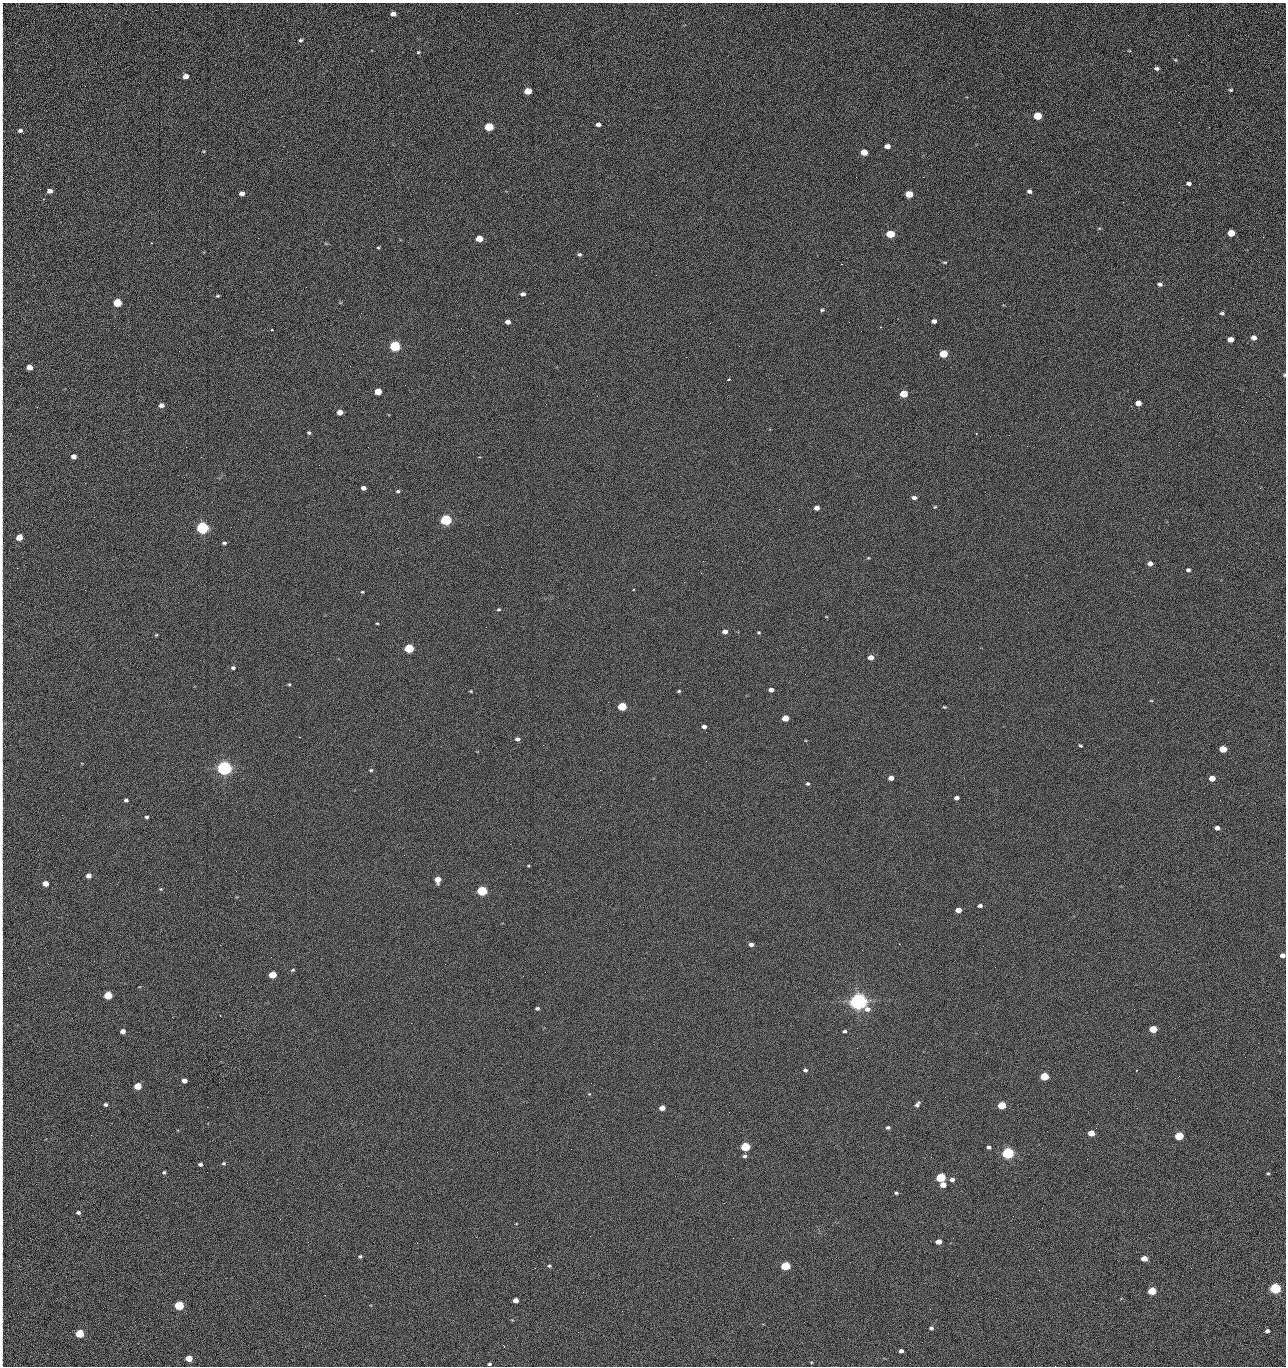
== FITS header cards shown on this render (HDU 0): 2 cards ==
NAXIS1  =                 1284 /fastest changing axis
NAXIS2  =                 1364 /next to fastest changing axis

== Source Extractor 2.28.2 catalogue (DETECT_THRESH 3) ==
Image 1284 x 1364 px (HDU 0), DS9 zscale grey, 1 PNG px = 1 image px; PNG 1288 x 1368 px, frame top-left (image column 1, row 1364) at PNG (2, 3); no overlay
Background 124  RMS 14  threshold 43.2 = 3 sigma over >= 5 px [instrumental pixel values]
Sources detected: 231; all 231 listed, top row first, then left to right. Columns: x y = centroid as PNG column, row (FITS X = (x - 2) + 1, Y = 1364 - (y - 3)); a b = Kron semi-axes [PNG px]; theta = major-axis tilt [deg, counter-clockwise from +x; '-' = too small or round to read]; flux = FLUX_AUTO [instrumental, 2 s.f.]
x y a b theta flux
393 14 5 4 - 5.3e+03
2 20 20 2 90 3.2e+03
1188 35 3 2 - 1.2e+03
2 40 16 2 90 2.9e+03
300 40 5 4 - 1.6e+03
1129 51 4 3 - 7.3e+02
418 52 4 3 - 1.0e+03
1175 60 5 4 - 1.1e+03
1157 68 5 4 - 2.8e+03
185 76 5 4 - 8.9e+03
2 84 25 2 90 5.0e+03
1231 90 4 4 - 1.3e+03
528 91 5 4 - 2.3e+04
1038 116 5 5 - 4.4e+04
1179 122 2 2 - 1.2e+03
598 124 5 4 - 3.7e+03
489 127 5 5 - 5.5e+04
2 131 11 3 -89 2.4e+03
20 131 6 4 -24 3.2e+03
887 146 5 4 - 6.4e+03
204 151 4 4 - 7.8e+02
864 152 5 4 - 1.6e+04
2 157 27 2 90 5.1e+03
1041 161 2 2 - 1.9e+03
856 177 2 2 - 2.2e+03
923 177 2 2 - 1.8e+04
1189 183 4 4 - 3.5e+03
50 191 5 4 - 5.2e+03
1029 191 5 4 - 2.8e+03
242 193 5 4 - 6.2e+03
2 194 15 2 90 2.6e+03
909 194 5 4 - 2.9e+04
43 199 3 3 - 6.4e+02
1123 202 3 2 - 8.5e+02
1099 228 5 3 - 1.0e+03
2 229 14 2 90 2.4e+03
1231 233 5 5 - 2.5e+04
890 234 5 5 - 4.2e+04
1263 237 3 2 - 9.5e+02
479 238 5 4 - 2.0e+04
152 243 3 2 - 9.5e+02
378 248 5 3 - 1.0e+03
579 254 5 4 - 1.8e+03
945 262 6 3 -1 1.1e+03
841 264 2 2 - 2.7e+04
2 280 16 2 90 2.6e+03
1160 284 5 4 - 3.0e+03
306 287 2 2 - 6.9e+02
523 294 5 4 - 3.2e+03
218 296 4 3 - 1.2e+03
117 303 5 5 - 5.3e+04
822 310 4 4 - 1.4e+03
1222 313 5 4 - 2.1e+03
934 321 5 4 - 3.8e+03
508 322 5 4 - 5.0e+03
849 322 3 2 - 7.8e+02
710 323 2 2 - 3.3e+03
880 327 3 3 - 7.1e+02
272 330 3 3 - 1.1e+03
1254 338 6 5 - 4.9e+03
2 339 18 2 90 3.1e+03
1230 339 5 4 - 1.0e+04
395 346 5 5 - 1.6e+05
739 346 2 2 - 5.0e+02
943 354 5 5 - 4.1e+04
350 366 2 2 - 2.4e+03
29 367 5 4 - 1.2e+04
1284 375 4 3 - 9.8e+02
728 379 4 3 - 1.2e+03
378 391 5 4 - 2.1e+04
1256 392 2 2 - 1.1e+03
2 393 11 2 90 1.9e+03
904 394 5 4 - 3.3e+04
1138 403 5 4 - 9.8e+03
161 405 5 4 - 5.1e+03
37 407 2 2 - 4.6e+02
340 412 5 4 - 9.6e+03
309 433 4 3 - 1.7e+03
976 433 3 2 - 7.2e+02
1009 435 2 2 - 3.3e+03
1027 446 2 2 - 4.8e+02
186 447 2 2 - 2.7e+03
74 456 4 4 - 6.1e+03
2 458 13 2 90 2.4e+03
85 483 3 2 - 1.1e+03
363 488 4 4 - 5.2e+03
398 491 5 3 - 1.6e+03
914 497 5 4 - 3.4e+03
935 507 5 4 - 1.1e+03
817 508 5 4 - 5.2e+03
779 509 2 2 - 5.4e+02
446 520 5 5 - 2.0e+05
202 528 5 5 - 3.3e+05
2 531 9 2 90 1.5e+03
19 537 5 4 - 2.0e+04
224 543 5 4 - 1.8e+03
868 558 5 3 - 9.4e+02
742 561 2 2 - 7.1e+02
1150 563 5 4 - 5.4e+03
17 568 2 2 - 4.5e+02
1188 570 4 4 - 2.1e+03
633 590 3 3 - 1.3e+03
362 592 3 2 - 9.8e+02
499 609 5 5 - 1.5e+03
826 617 4 3 - 6.8e+02
377 623 3 3 - 8.5e+02
725 631 5 4 - 5.3e+03
759 632 4 3 - 9.9e+02
156 635 4 4 - 1.0e+03
2 648 11 2 90 1.6e+03
409 648 5 5 - 9.2e+04
871 657 5 4 - 7.4e+03
233 668 5 4 - 2.1e+03
289 684 4 3 - 1.1e+03
771 690 4 4 - 4.1e+03
471 691 4 3 - 9.5e+02
679 691 4 3 - 1.2e+03
1151 701 5 3 - 8.3e+02
622 706 5 4 - 5.5e+04
944 707 5 3 - 1.1e+03
785 718 5 4 - 1.5e+04
2 727 21 2 90 3.6e+03
704 727 4 4 - 3.8e+03
706 732 3 2 - 6.7e+02
517 739 5 4 - 2.8e+03
543 745 2 2 - 3.2e+03
1080 746 4 3 - 1.3e+03
1223 749 5 4 - 2.7e+04
706 761 2 2 - 2.1e+03
224 768 5 5 - 7.1e+05
371 770 4 4 - 1.4e+03
891 778 5 4 - 6.0e+03
1212 778 5 4 - 1.3e+04
808 784 5 4 - 1.4e+03
956 798 4 4 - 3.9e+03
126 800 4 3 - 2.2e+03
2 816 9 2 90 1.5e+03
146 817 4 4 - 2.0e+03
1217 828 5 4 - 5.8e+03
528 866 4 3 - 8.4e+02
88 876 5 4 - 5.8e+03
2 878 14 2 90 2.1e+03
438 880 5 5 - 1.3e+04
45 883 5 4 - 1.0e+04
161 889 4 4 - 1.1e+03
482 891 5 5 - 1.3e+05
980 906 5 4 - 2.7e+03
958 910 5 4 - 9.6e+03
2 939 15 2 90 2.5e+03
751 944 4 4 - 3.6e+03
1282 955 4 4 - 4.3e+03
293 970 5 3 - 1.4e+03
272 975 5 4 - 3.4e+04
523 976 2 2 - 2.1e+03
108 995 5 4 - 5.4e+04
858 1001 6 6 - 1.1e+06
2 1007 12 2 90 1.9e+03
537 1008 4 3 - 2.0e+03
220 1015 2 2 - 6.1e+02
411 1023 2 2 - 5.3e+03
1153 1029 5 4 - 3.0e+04
123 1031 4 4 - 6.5e+03
845 1031 4 4 - 1.9e+03
857 1048 2 2 - 1.4e+03
1245 1057 2 2 - 1.8e+03
805 1070 5 4 - 2.1e+03
2 1075 9 2 90 1.5e+03
1044 1076 5 4 - 4.9e+04
1179 1076 2 2 - 2.6e+03
184 1081 4 4 - 7.0e+03
137 1086 5 4 - 3.2e+04
589 1094 5 4 - 9.5e+02
2 1102 11 2 90 2.0e+03
106 1104 4 4 - 2.0e+03
917 1104 7 4 52 2.8e+03
1002 1105 5 4 - 4.5e+04
662 1108 5 4 - 8.9e+03
729 1112 2 2 - 8.4e+02
2 1123 8 2 90 1.2e+03
888 1128 5 4 - 1.9e+03
1091 1133 5 4 - 1.7e+04
91 1135 2 2 - 2.5e+03
1179 1136 5 4 - 5.9e+04
745 1147 5 5 - 8.0e+04
989 1147 4 3 - 2.2e+03
571 1149 2 2 - 8.1e+02
1008 1153 5 5 - 2.8e+05
745 1156 5 4 - 1.9e+03
1087 1159 2 2 - 1.2e+03
223 1163 5 4 - 1.3e+03
200 1164 4 3 - 2.4e+03
164 1172 4 4 - 1.4e+03
1268 1173 4 4 - 1.1e+03
941 1177 5 5 - 8.6e+04
2 1178 10 2 90 1.7e+03
952 1179 6 4 6 3.8e+03
943 1185 5 4 - 9.7e+03
896 1193 4 3 - 1.3e+03
78 1212 4 3 - 2.3e+03
280 1219 2 2 - 2.1e+03
2 1222 13 2 90 2.1e+03
476 1237 2 2 - 8.3e+03
308 1242 2 2 - 1.9e+03
938 1242 5 4 - 9.0e+03
417 1243 2 2 - 5.6e+03
2 1250 10 2 90 1.8e+03
360 1256 4 4 - 1.6e+03
1144 1258 5 4 - 1.4e+04
549 1266 5 4 - 1.7e+03
785 1266 5 4 - 8.2e+04
2 1273 12 2 90 2.0e+03
1275 1288 5 5 - 2.0e+05
1152 1291 5 4 - 4.7e+04
583 1292 2 2 - 5.1e+02
996 1298 2 2 - 2.7e+03
515 1300 5 4 - 8.0e+03
2 1304 10 2 90 1.7e+03
179 1305 5 5 - 1.0e+05
622 1311 2 2 - 8.2e+02
2 1320 9 2 90 1.6e+03
931 1328 5 4 - 2.1e+03
2 1331 13 2 90 2.1e+03
1267 1331 4 3 - 3.1e+03
578 1332 2 2 - 3.5e+03
79 1333 5 5 - 5.5e+04
504 1346 3 2 - 1.0e+03
901 1351 4 4 - 3.2e+03
189 1358 5 4 - 1.9e+04
811 1362 4 3 - 9.2e+02
489 1364 4 3 - 1.6e+03
1055 1366 2 2 - 1.9e+03
At the frame edge (FLAGS 8, measured only in part): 31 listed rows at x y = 2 20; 2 40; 2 84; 2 131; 2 157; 2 194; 2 229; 2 280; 2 339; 1284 375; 2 393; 2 458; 2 531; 2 648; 2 727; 2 816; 2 878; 2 939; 1282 955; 2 1007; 2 1075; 2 1102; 2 1123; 2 1178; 2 1222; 2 1250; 2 1273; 2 1304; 2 1320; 2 1331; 1055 1366

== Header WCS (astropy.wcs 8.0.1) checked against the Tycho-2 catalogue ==
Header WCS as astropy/WCSLIB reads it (CRVAL/CRPIX/CD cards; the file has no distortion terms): RA---TAN/DEC--TAN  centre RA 15:41:40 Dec +51:59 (235.42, +51.98 deg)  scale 1.26 arcsec/px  FOV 26.9' x 28.5'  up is +92 deg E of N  parity flipped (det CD > 0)
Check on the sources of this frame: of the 60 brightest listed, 10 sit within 2.0 arcsec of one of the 11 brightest Tycho-2 stars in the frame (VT <= 12.29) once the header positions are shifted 0.39 arcsec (0.36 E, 0.15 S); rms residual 0.88 arcsec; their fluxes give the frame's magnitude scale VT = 24.51 - 2.5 log10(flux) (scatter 0.20 mag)
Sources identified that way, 10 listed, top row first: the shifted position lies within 2.0 arcsec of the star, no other Tycho-2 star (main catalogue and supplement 1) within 4.0 arcsec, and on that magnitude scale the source's flux lands within +1.5 / -3 mag of the star's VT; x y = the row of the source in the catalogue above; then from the Tycho-2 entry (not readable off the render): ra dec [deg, ICRS J2000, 3 dp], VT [Tycho-2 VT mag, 2 dp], TYC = Tycho-2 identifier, HIP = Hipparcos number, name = IAU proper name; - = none
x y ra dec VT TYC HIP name
395 346 235.614 +52.064 11.61 3489-1132-1 - -
446 520 235.514 +52.049 11.19 3489-1407-1 - -
224 768 235.378 +52.130 9.31 3489-1322-1 76850 -
482 891 235.303 +52.042 11.52 3489-958-1 - -
858 1001 235.232 +51.912 9.59 3489-824-1 - -
1008 1153 235.143 +51.862 10.97 3489-1016-1 - -
941 1177 235.131 +51.886 12.29 3489-908-1 - -
785 1266 235.084 +51.941 11.45 3489-1346-1 - -
1275 1288 235.062 +51.771 11.53 3489-1453-1 - -
179 1305 235.075 +52.152 11.74 3489-912-1 - -